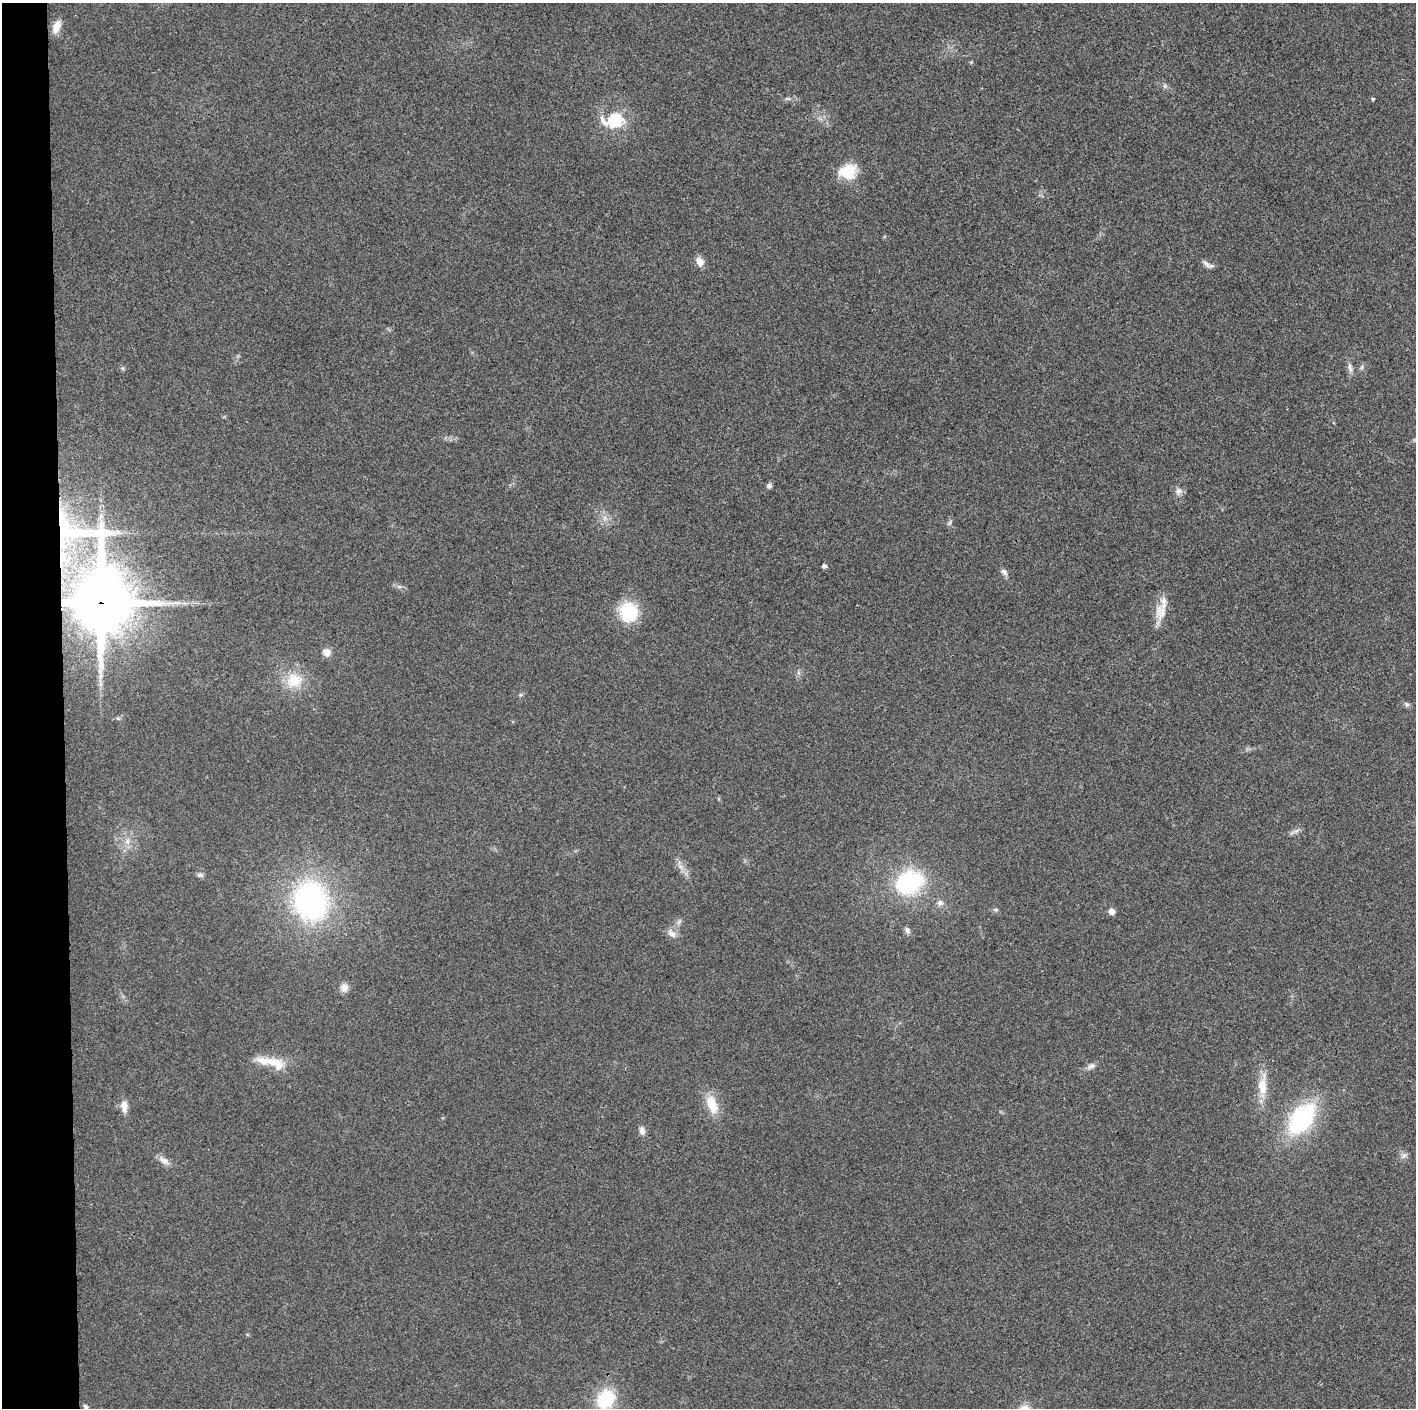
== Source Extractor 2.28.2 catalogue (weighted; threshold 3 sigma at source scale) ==
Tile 4 of 3 x 3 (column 1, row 2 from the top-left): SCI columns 1-1414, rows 1411-2816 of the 4242 x 4224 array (HDU 1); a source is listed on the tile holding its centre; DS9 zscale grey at full resolution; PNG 1418 x 1410 px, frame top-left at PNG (2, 3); no overlay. Shown black and unused: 4% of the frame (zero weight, under 3 of 4 exposures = <1% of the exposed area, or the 3 px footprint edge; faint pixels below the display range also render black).
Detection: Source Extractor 2.28.2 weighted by HDU 2 'WHT'; one run over the whole footprint, this tile lists its part. Background 0.0231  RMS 0.0056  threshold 0.0254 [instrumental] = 3 sigma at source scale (4.5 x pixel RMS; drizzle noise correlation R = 1.50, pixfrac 1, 0.05/0.05 arcsec/px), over >= 5 px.
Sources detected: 47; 1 inside a brighter listed object's ellipse — not listed separately; the other 46 listed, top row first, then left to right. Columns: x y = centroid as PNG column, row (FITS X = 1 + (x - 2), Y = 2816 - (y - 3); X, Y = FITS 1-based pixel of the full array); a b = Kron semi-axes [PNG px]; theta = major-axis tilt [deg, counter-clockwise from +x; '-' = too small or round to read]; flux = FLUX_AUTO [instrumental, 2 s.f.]
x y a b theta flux
56 27 17 9 66 5.5
1165 86 6 6 - 1.2
1373 99 4 3 - 0.93
615 120 27 22 19 19
848 171 21 17 16 15
700 261 11 8 -62 4.4
1207 264 14 5 -45 2.2
1362 367 7 4 72 1
122 368 6 4 -44 0.85
1350 368 15 5 -80 2.5
769 486 5 5 - 2
1178 491 10 8 76 2.6
605 518 7 5 89 1.8
950 523 9 3 69 0.96
824 566 5 4 - 1.5
1004 572 10 7 -42 2
399 587 7 4 -2 1.2
100 602 31 19 -78 3900
629 612 22 20 -75 25
1161 612 24 16 -89 9.5
327 652 9 8 - 4.2
294 680 23 20 21 16
1407 704 8 6 -41 1.3
118 718 5 5 - 0.86
127 841 9 7 89 2.8
680 867 8 5 -45 2
200 875 9 5 -7 1.3
909 883 18 13 28 79
311 901 26 21 -76 170
940 903 9 8 - 2.3
1111 911 5 5 - 4.4
679 922 7 4 71 1.3
907 930 9 7 -58 1.7
672 934 13 8 -33 3.4
344 988 11 9 79 3.4
271 1062 43 12 -16 14
1091 1066 13 7 30 2.4
1262 1085 31 12 87 11
712 1105 23 11 -71 13
124 1107 17 8 -85 4.4
1302 1118 29 17 54 73
642 1131 10 7 -74 2.8
1405 1155 9 5 26 1.6
163 1160 15 7 -32 3.6
605 1399 21 16 57 30
86 1407 7 5 -45 1.2
Overlapping masked pixels (flux is a lower limit): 1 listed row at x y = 100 602
Isophote crosses this tile's border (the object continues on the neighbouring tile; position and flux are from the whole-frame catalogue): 1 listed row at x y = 605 1399